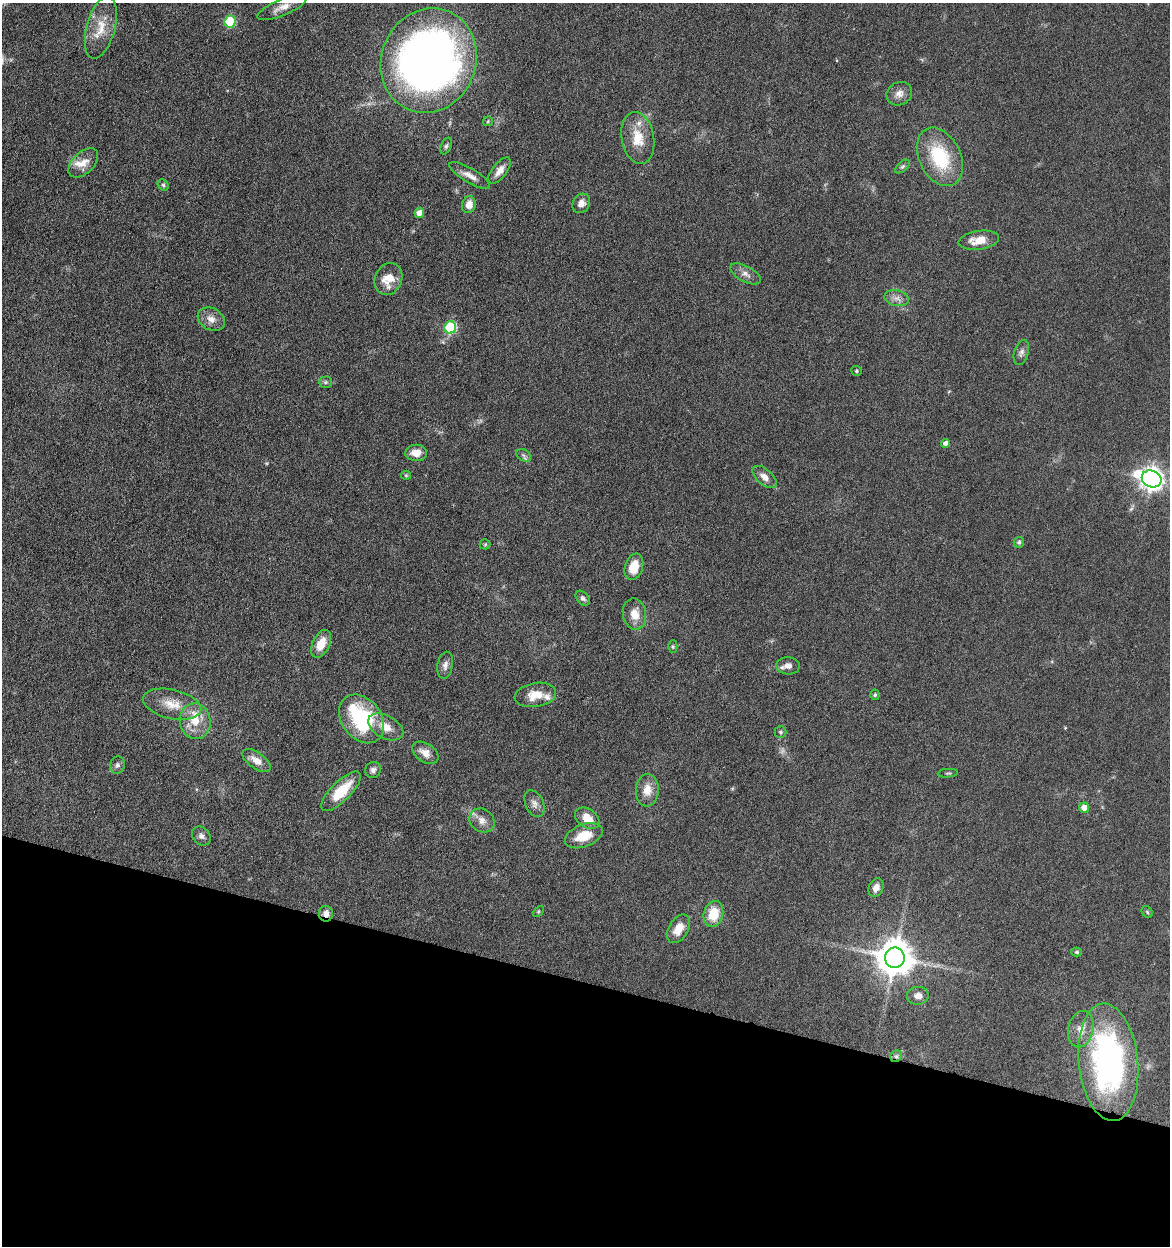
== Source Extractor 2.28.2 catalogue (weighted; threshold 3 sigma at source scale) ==
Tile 15 of 4 x 4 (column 3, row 4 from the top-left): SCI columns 2580-3747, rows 5-1248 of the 5040 x 4982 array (HDU 1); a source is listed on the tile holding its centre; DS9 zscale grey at full resolution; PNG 1172 x 1248 px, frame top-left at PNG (2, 3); each listed source drawn as its Kron ellipse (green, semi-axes under 4 px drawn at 4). Shown black and unused: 21% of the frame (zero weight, under 4 of 8 exposures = <1% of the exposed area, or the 3 px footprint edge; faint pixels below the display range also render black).
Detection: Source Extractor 2.28.2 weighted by HDU 2 'WHT'; one run over the whole footprint, this tile lists its part. Background 0.042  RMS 0.0046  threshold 0.0189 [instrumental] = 3 sigma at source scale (4.09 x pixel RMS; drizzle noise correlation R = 1.36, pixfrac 0.8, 0.05/0.05 arcsec/px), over >= 5 px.
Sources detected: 78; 1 too faint to see at this stretch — neither listed nor drawn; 4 inside a brighter listed object's ellipse — not listed separately; the other 73 listed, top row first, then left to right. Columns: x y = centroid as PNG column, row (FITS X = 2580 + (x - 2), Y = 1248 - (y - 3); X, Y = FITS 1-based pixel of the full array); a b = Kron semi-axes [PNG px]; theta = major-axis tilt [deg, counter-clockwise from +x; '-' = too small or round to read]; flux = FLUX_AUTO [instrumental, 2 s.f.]
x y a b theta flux
282 7 27 8 23 4.3
230 22 6 5 - 22
101 27 32 14 75 9.2
429 61 53 47 67 300
899 94 13 11 29 3.1
488 121 5 5 - 0.53
638 138 26 16 -80 10
446 146 9 5 66 0.96
940 157 31 21 -64 24
83 163 18 10 43 4.7
902 166 9 5 41 0.9
500 170 15 7 51 3.3
470 176 23 7 -30 3.5
163 185 6 5 - 0.75
581 203 10 8 57 2.7
469 205 8 7 - 4.1
419 213 5 4 - 3.1
979 240 20 9 8 6.9
746 274 17 8 -29 2.5
388 279 16 13 65 7.3
897 298 12 8 -11 2.5
211 319 14 10 -30 3.7
450 327 6 5 - 40
1021 352 13 7 73 1.9
856 371 5 5 - 0.62
325 382 6 5 - 0.81
946 443 4 4 - 1.9
416 453 11 8 -1 4.4
524 455 8 5 -32 1.1
406 475 5 4 - 0.5
764 477 14 7 -42 3.3
1152 479 10 8 -23 320
1019 542 5 5 - 0.83
485 544 5 5 - 0.53
634 567 13 9 73 7.4
583 598 8 6 -48 1.1
635 614 16 11 -80 5.8
321 644 15 8 64 6.5
673 647 6 4 90 0.6
445 665 13 7 78 2.1
788 666 12 8 -3 2.5
535 695 21 12 9 7
875 695 5 4 - 0.62
172 704 30 14 -13 9.6
362 719 26 19 -53 35
195 721 18 15 -81 9
386 727 19 11 -29 5.8
780 732 6 6 - 0.77
425 753 14 9 -34 3.6
256 760 16 8 -35 4.1
117 765 9 7 74 1.3
373 770 8 7 - 1.5
948 773 10 3 5 0.61
647 790 16 11 87 5.5
341 791 26 10 45 14
534 804 14 9 -65 2.4
1084 808 5 5 - 3.6
587 818 13 9 -34 6.3
482 820 13 11 -34 3.5
201 836 10 8 -48 1.6
584 836 20 11 21 8.9
876 888 10 7 66 2.8
538 911 6 4 45 0.5
1147 912 6 5 - 0.66
326 914 8 7 - 2.3
713 914 13 9 76 10
679 929 15 9 60 5.9
1077 952 5 4 - 0.75
895 958 10 10 - 990
918 996 11 9 5 2.7
1081 1029 18 12 77 5.4
896 1056 6 5 - 0.97
1108 1062 59 29 -84 110
Overlapping masked pixels (flux is a lower limit): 2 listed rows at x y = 326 914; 896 1056